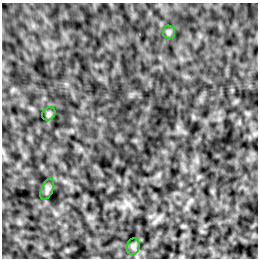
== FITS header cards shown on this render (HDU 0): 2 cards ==
NAXIS1  =                  256 /Number of positions along axis 1
NAXIS2  =                  256 /Number of positions along axis 2

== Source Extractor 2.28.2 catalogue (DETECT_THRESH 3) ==
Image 256 x 256 px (HDU 0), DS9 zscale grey, 1 PNG px = 1 image px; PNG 260 x 260 px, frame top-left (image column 1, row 256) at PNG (2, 3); each listed source drawn as its Kron ellipse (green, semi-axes under 4 px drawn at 4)
Background 6.96e-04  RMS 0.0022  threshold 0.0066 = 3 sigma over >= 5 px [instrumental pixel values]
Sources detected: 4; all 4 listed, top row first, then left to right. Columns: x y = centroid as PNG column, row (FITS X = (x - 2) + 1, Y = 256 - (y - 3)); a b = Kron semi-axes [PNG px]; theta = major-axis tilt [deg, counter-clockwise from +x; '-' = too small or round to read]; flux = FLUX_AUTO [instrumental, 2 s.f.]
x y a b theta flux
169 32 6 6 - 0.29
49 114 7 6 - 0.28
47 189 11 5 68 0.4
133 247 8 6 77 0.38